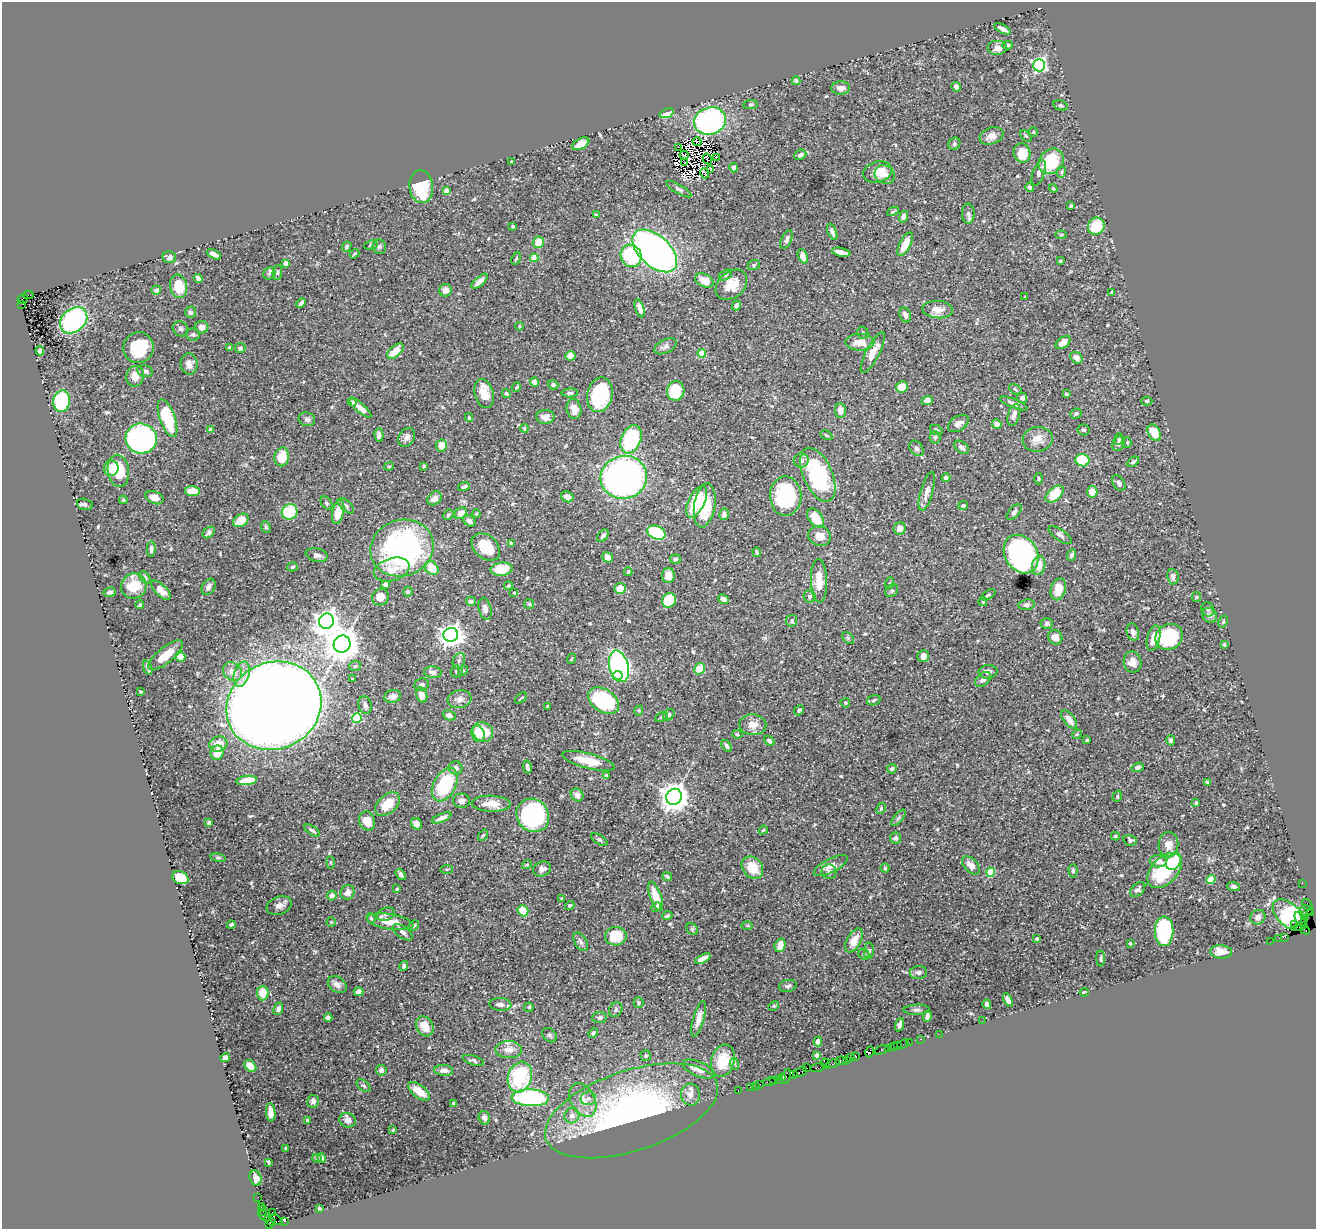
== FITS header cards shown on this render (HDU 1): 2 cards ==
NAXIS1  =                 1314
NAXIS2  =                 1227

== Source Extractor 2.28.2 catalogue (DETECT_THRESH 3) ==
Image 1314 x 1227 px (HDU 1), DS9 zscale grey, 1 PNG px = 1 image px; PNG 1318 x 1231 px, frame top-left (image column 1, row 1227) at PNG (2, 2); each listed source drawn as its Kron ellipse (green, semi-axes under 4 px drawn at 4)
Background 1.24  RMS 0.033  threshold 0.0997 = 3 sigma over >= 5 px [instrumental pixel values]
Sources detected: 564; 7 with non-positive FLUX_AUTO (blend fragments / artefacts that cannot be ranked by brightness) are neither listed nor drawn; of the other 557, the 500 brightest by FLUX_AUTO listed and drawn (57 fainter detections omitted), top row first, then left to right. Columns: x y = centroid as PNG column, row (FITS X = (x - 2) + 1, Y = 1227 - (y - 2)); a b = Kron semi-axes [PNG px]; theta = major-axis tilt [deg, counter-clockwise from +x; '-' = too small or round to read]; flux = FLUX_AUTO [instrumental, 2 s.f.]
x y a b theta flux
1002 29 9 3 -27 12
1007 45 5 4 - 3.9
997 48 10 7 0 13
1039 65 6 6 - 400
796 81 4 3 - 5
956 87 5 4 - 9.2
841 88 9 6 3 15
750 105 7 4 8 3.2
1060 105 7 5 -16 4.1
666 113 7 4 21 35
710 121 16 13 16 380
1033 132 5 4 - 2.6
991 136 12 8 20 17
1026 136 7 4 -44 3.4
697 142 4 2 - 3.7
581 144 9 5 28 26
954 144 6 5 - 4.8
679 147 3 2 - 50
1022 153 10 8 -76 44
684 155 4 3 - 2.9
800 155 6 4 27 9
717 157 3 2 - 8.4
707 159 5 2 - 2.5
1051 161 13 11 48 100
511 162 3 3 - 2.4
685 163 3 2 - 2.9
734 168 5 4 - 11
710 169 4 3 - 2.8
877 172 14 10 18 30
1061 172 6 4 74 3.7
704 173 5 3 - 5.3
1039 173 13 5 70 11
885 175 10 9 - 17
421 187 16 12 -84 120
1030 187 5 4 - 6
679 189 14 4 -30 6
1053 189 4 3 - 2.5
446 191 4 4 - 19
1071 206 3 3 - 2.6
893 211 6 2 28 2.9
968 213 10 6 -89 6.4
596 215 3 3 - 4
903 217 6 4 75 7.2
513 226 3 3 - 2.7
1096 226 9 8 - 68
832 232 9 4 -68 6.6
1061 235 5 3 - 2.4
787 239 10 5 65 7.5
538 242 6 5 - 28
905 244 13 5 63 32
371 245 7 4 11 3.9
346 247 5 4 - 4
379 247 7 7 - 5.8
655 251 27 15 -43 1200
841 252 9 4 -12 30
214 254 8 3 -27 11
354 254 5 3 - 3.3
631 256 11 10 - 140
803 256 7 4 -67 19
169 257 7 6 - 11
534 258 4 4 - 50
516 259 6 3 63 3
1060 261 3 3 - 3.4
285 263 4 4 - 9.4
754 265 6 5 - 3.5
269 273 6 5 - 4.2
277 273 7 4 84 3.9
725 275 7 4 29 4.7
198 278 5 3 - 8.7
704 280 10 6 -25 25
480 281 10 4 43 16
731 285 18 13 41 38
179 286 12 8 -78 57
156 290 5 4 - 7.4
446 290 6 6 - 13
1112 292 3 3 - 2.8
28 295 5 3 - 240
1025 297 3 3 - 3.5
23 299 5 3 - 850
301 303 5 3 - 5.6
22 304 2 2 - 260
737 305 5 4 - 8.5
640 308 9 4 -73 17
938 310 15 8 -4 25
191 312 5 5 - 6.1
905 315 8 5 -69 9.5
74 320 15 11 41 290
519 326 4 3 - 2.7
202 327 7 6 - 10
180 329 8 7 - 5.8
863 333 6 5 - 4.5
193 335 7 6 - 4.8
860 342 14 8 0 28
1063 342 8 5 38 17
665 346 12 6 26 8.4
138 348 15 15 - 90
229 348 4 3 - 7.8
240 348 5 5 - 5.9
40 351 5 4 - 8.7
395 351 10 5 42 37
702 353 4 4 - 60
873 353 23 6 63 28
570 356 5 5 - 18
1077 358 7 5 -40 14
189 364 11 8 -83 14
145 371 8 6 -13 8.4
135 376 10 9 - 23
535 382 5 4 - 16
553 385 5 4 - 5.4
517 387 5 3 - 3.4
902 387 6 5 - 38
1015 389 7 4 -32 3.6
676 391 10 8 78 65
506 393 5 4 - 3.4
570 393 8 4 1 4.6
484 394 15 9 -73 34
1066 394 3 3 - 6.3
600 395 17 12 79 150
1022 398 5 5 - 9.9
62 401 11 8 83 160
927 401 5 4 - 11
1147 401 5 4 - 4.3
352 402 5 4 - 4.3
1014 403 15 4 -22 8.5
360 408 14 4 -41 17
574 409 10 7 -76 19
840 410 7 5 -85 17
1076 413 6 4 21 4.6
1014 415 11 6 73 12
545 417 9 7 -1 14
167 418 20 7 -70 140
469 418 4 3 - 3.3
307 419 8 6 -17 6.7
958 423 11 7 35 12
997 424 5 4 - 9.6
524 428 4 3 - 2.4
211 430 4 4 - 19
936 430 6 4 -24 5.8
1084 430 6 5 - 4.3
1154 433 9 6 -61 42
379 435 7 4 88 8.4
826 435 6 3 -28 3.1
407 437 10 7 58 9.9
935 437 6 5 - 4.1
141 438 16 15 - 370
631 439 15 10 68 170
1038 439 15 12 9 25
1119 439 6 4 85 2.3
1127 442 5 4 - 2.7
1119 443 8 6 59 6.3
441 446 6 5 - 24
961 447 8 5 -36 9
916 448 8 6 -54 8.1
282 457 9 7 80 46
801 460 7 7 - 8.2
1082 460 7 6 - 73
1133 462 6 4 32 4.6
389 466 5 4 - 2.6
424 466 4 3 - 3.7
111 468 8 7 - 35
118 471 16 10 -82 70
818 475 29 14 -66 230
624 477 23 21 12 930
946 478 4 3 - 5.2
1038 479 6 3 -90 2.4
1119 483 9 5 -60 7.1
464 487 6 4 18 6
192 491 7 5 -3 35
927 491 20 6 74 17
1092 492 6 5 - 25
1055 494 10 6 41 71
786 496 19 15 -89 190
567 497 6 5 - 12
154 498 9 6 -24 20
434 498 8 6 45 12
123 500 4 4 - 3.3
697 502 17 8 64 85
326 503 7 5 -53 4.2
85 504 8 5 -14 4.6
705 505 22 10 81 95
963 505 4 4 - 3.7
346 506 10 5 -44 5.4
290 512 8 7 - 100
338 512 12 5 78 43
1014 512 9 5 48 5.8
461 513 6 5 - 17
476 514 4 3 - 2.7
724 514 6 4 76 8.8
448 515 5 4 - 4
815 518 10 7 -52 45
241 520 8 6 36 36
469 521 6 5 - 9.6
266 527 6 5 - 3.7
900 528 6 5 - 15
209 532 7 4 42 8
656 533 9 6 -23 150
1060 535 13 5 -35 7.8
603 536 7 5 53 7.6
819 536 11 10 - 21
511 544 4 3 - 4.7
486 547 16 11 -43 65
402 548 32 28 19 520
151 549 8 4 86 6.4
757 552 5 3 - 2.7
1021 554 20 16 -59 450
317 555 11 6 -12 11
1072 555 6 4 66 5.8
607 557 5 5 - 16
675 559 5 4 - 4
1039 565 10 6 81 30
292 567 5 4 - 2.7
432 568 8 6 -47 33
501 569 11 6 6 47
392 570 18 11 17 26
628 572 4 3 - 2.9
668 576 7 6 - 22
1173 577 8 5 -81 8.5
145 578 7 4 -56 5.1
819 581 22 8 -89 38
890 583 6 4 71 2.6
385 584 4 4 - 15
134 586 13 12 - 59
508 586 4 4 - 3.2
208 587 9 6 58 12
620 588 6 5 - 31
1058 589 11 7 74 40
161 590 12 5 -45 18
892 591 7 5 44 5.2
110 592 6 4 15 7.4
408 592 5 4 - 4
514 593 3 3 - 2.7
988 595 8 4 32 3.8
810 596 6 6 - 5
380 597 8 8 - 22
1197 597 5 4 - 2.7
723 599 5 4 - 9
669 600 7 6 - 64
471 601 5 4 - 6.7
983 602 4 4 - 4.5
529 604 5 5 - 3.1
140 605 4 3 - 3.7
1026 605 8 5 7 6.3
485 609 11 6 -76 11
1208 609 7 6 - 4.9
1209 615 8 7 - 10
326 621 8 7 - 1900
792 621 6 5 - 4.5
1223 622 6 3 64 2.7
1047 624 6 5 - 5.8
1133 632 9 6 -74 9.4
451 635 7 7 - 1700
1055 637 7 7 - 17
1169 637 14 12 31 130
848 638 7 4 -44 3.5
1153 638 13 6 77 29
342 644 9 8 - 4500
1224 645 4 3 - 2.5
165 655 21 8 39 33
923 656 6 5 - 14
180 657 5 4 - 25
571 659 5 3 - 2.3
459 661 8 6 69 6.6
1132 662 10 9 - 18
355 666 6 5 - 4.4
619 666 16 9 -75 340
148 668 8 3 -70 6
699 669 6 5 - 55
463 671 5 4 - 3.1
232 672 10 8 -39 17
433 672 9 6 -6 11
457 672 6 6 - 4.7
988 672 9 7 6 10
242 674 13 7 73 18
618 675 5 4 - 60
352 679 3 3 - 2.4
983 679 9 6 41 9.2
422 685 7 6 - 7.4
140 691 3 3 - 2.9
422 695 8 5 -76 17
393 696 8 6 13 15
521 698 7 2 43 2.9
459 699 12 9 9 14
874 700 7 5 20 4.3
604 701 17 11 -35 260
845 703 5 4 - 3.8
365 705 9 6 -74 8.6
274 706 48 43 25 8100
547 706 3 3 - 3.4
799 710 5 4 - 5.2
639 711 5 4 - 2.7
449 715 6 5 - 9.7
669 715 6 5 - 5.1
662 717 7 4 28 3.7
357 718 5 5 - 180
1069 720 11 5 -51 16
753 725 13 10 -3 21
483 732 11 9 -34 55
478 734 8 6 -71 43
737 734 5 4 - 3.2
1077 734 5 4 - 2.7
1087 740 3 3 - 2.5
1171 740 5 4 - 4.7
769 741 6 4 -44 6.8
218 744 9 7 19 26
727 746 6 4 -56 6.5
217 753 7 6 - 27
588 761 27 7 -15 46
527 767 6 3 -79 6.5
1138 767 6 4 18 6
456 768 7 6 - 10
892 769 5 4 - 5.2
607 775 4 3 - 5.1
247 780 10 4 7 32
1207 782 4 3 - 3.2
445 785 18 11 62 140
577 795 7 5 -48 13
1117 796 6 4 72 2.9
674 797 8 7 - 2700
461 801 8 7 - 9.1
1196 803 4 3 - 3.3
387 804 14 9 41 43
491 804 19 8 -3 32
881 808 6 4 64 3.1
533 815 17 15 -49 390
442 818 10 4 22 10
899 818 10 4 51 5.7
367 821 10 7 -70 28
209 823 4 3 - 4.4
416 824 6 5 - 13
312 830 9 4 -34 5.6
763 830 4 3 - 2.6
483 835 6 4 54 3.5
1115 836 4 3 - 3.6
895 838 5 5 - 6.3
599 840 9 4 -32 4.6
1130 840 7 5 -14 5.7
1168 845 12 10 89 19
218 858 8 4 -8 4.1
1158 861 8 6 -2 11
1174 861 9 7 57 61
331 862 6 3 -81 2.5
527 865 5 4 - 3
971 865 11 6 -47 17
831 866 19 7 27 17
752 868 12 9 -48 49
885 868 4 4 - 2.5
447 869 6 3 0 2.5
542 869 9 7 21 11
1165 870 21 13 47 130
1073 871 7 4 -89 3.9
829 872 7 7 - 7.2
991 872 4 4 - 75
401 874 6 4 -54 5.8
667 877 5 3 - 5.2
180 878 8 6 -24 53
1211 879 5 4 - 60
1302 883 2 2 - 26
1233 886 6 5 - 5.5
397 889 4 3 - 2.4
1138 889 9 5 43 8.1
348 892 7 6 - 12
332 896 5 5 - 13
656 896 15 5 -70 43
562 898 4 4 - 3.8
279 905 13 9 20 14
570 905 5 4 - 3.3
1308 905 7 3 -52 200
656 907 5 4 - 6.4
523 911 6 5 - 49
1306 911 6 5 - 190
1310 913 2 2 - 35
386 914 9 6 22 8.3
1289 915 20 11 -42 330
1305 915 2 2 - 58
667 916 5 4 - 4.7
1258 917 8 7 - 11
371 918 5 4 - 2.5
1305 919 2 2 - 51
1301 921 9 3 -61 580
331 922 5 4 - 2.4
390 922 23 7 -9 38
1294 924 3 2 - 170
231 925 4 3 - 4.2
414 925 6 4 43 4.8
747 925 5 3 - 2.3
1299 927 4 2 - 93
692 929 6 5 - 3.8
1305 930 5 3 - 56
1164 931 15 9 90 230
403 932 11 5 -37 8.6
616 936 11 9 5 69
1285 937 4 2 - 92
1037 938 3 3 - 4.7
1279 938 2 2 - 22
854 940 13 7 61 31
1270 941 2 2 - 32
581 942 10 6 -58 7
1130 943 3 3 - 2.8
780 945 7 5 74 23
869 951 8 5 90 4.3
1221 952 11 6 -5 21
864 954 6 5 - 3.7
1101 958 8 3 89 2.8
703 959 8 4 26 18
404 966 5 4 - 4.3
918 973 8 6 2 7.2
337 985 10 7 -37 12
788 986 9 6 14 5.8
358 992 5 4 - 11
1084 992 4 3 - 4.9
263 993 7 6 - 33
1008 1000 7 4 -65 8.7
638 1003 5 5 - 3.2
500 1004 11 6 -4 11
987 1004 5 4 - 8.2
774 1006 5 4 - 3.3
529 1007 5 4 - 3.8
278 1009 6 4 68 6.2
616 1010 8 6 59 5.6
916 1010 13 5 2 6.6
927 1016 6 4 79 6.9
328 1017 4 4 - 7.1
599 1017 7 5 9 6.5
699 1019 18 5 74 18
982 1021 2 2 - 48
899 1025 7 3 69 8.7
425 1026 10 8 -60 32
593 1033 5 3 - 4.8
939 1034 2 2 - 41
549 1035 8 6 -43 4.5
921 1039 3 2 - 48
818 1041 5 4 - 14
909 1042 2 2 - 52
903 1044 6 2 21 55
897 1045 3 2 - 71
893 1046 3 2 - 89
888 1048 4 2 - 35
509 1050 13 8 -1 24
882 1050 7 3 20 250
870 1052 6 3 75 130
817 1055 4 4 - 14
646 1056 5 5 - 3.8
855 1056 4 3 - 130
851 1057 2 2 - 43
225 1058 5 4 - 16
473 1060 11 4 -17 5.2
723 1060 16 11 75 60
847 1060 2 2 - 30
841 1061 6 4 4 390
735 1064 6 3 -71 3.2
825 1064 5 2 - 92
833 1064 7 3 13 340
250 1066 7 5 -46 20
807 1068 2 2 - 89
818 1068 8 3 11 250
699 1069 17 7 -22 17
381 1070 5 5 - 8.8
444 1070 9 5 -6 11
800 1072 7 3 24 160
794 1075 3 2 - 90
520 1077 15 12 72 160
786 1077 8 3 75 310
783 1078 3 3 - 140
778 1079 3 2 - 97
774 1080 3 2 - 57
769 1082 6 3 14 88
759 1084 3 3 - 120
364 1086 8 4 -38 4.9
755 1086 2 2 - 19
750 1087 2 2 - 37
419 1091 13 6 -37 32
738 1091 3 2 - 42
690 1095 11 9 -85 17
530 1098 18 8 -2 290
588 1098 8 6 17 9.8
583 1100 18 12 -61 33
313 1101 6 6 - 6.4
453 1103 3 2 - 2.7
631 1111 90 40 18 770
271 1112 9 4 -85 15
572 1116 8 7 - 13
484 1118 7 5 -74 6.7
348 1120 8 7 - 14
307 1121 4 3 - 3.1
393 1130 4 3 - 2.4
286 1148 3 3 - 3
317 1158 4 2 - 3.1
322 1158 5 3 - 8.6
268 1162 4 2 - 3.2
256 1178 8 5 -76 14
258 1197 2 2 - 49
261 1206 3 2 - 120
319 1208 3 3 - 3.3
263 1210 5 3 - 130
272 1212 2 2 - 43
265 1216 7 4 -27 850
276 1219 7 3 -28 570
270 1221 6 3 -30 150
285 1221 3 2 - 430
270 1224 3 2 - 65
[57 fainter detections neither listed nor drawn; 7 non-positive-flux detections neither listed nor drawn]